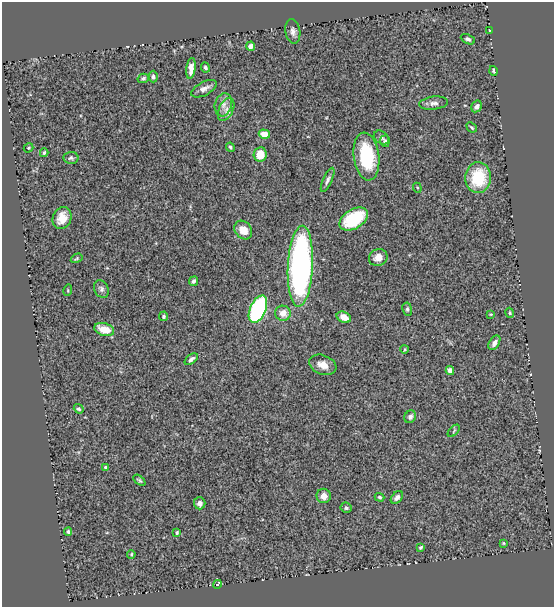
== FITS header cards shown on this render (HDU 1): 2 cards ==
NAXIS1  =                  552
NAXIS2  =                  605

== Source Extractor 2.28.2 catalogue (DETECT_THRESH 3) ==
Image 552 x 605 px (HDU 1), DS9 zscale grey, 1 PNG px = 1 image px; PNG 556 x 609 px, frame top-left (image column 1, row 605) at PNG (2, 2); each listed source drawn as its Kron ellipse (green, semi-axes under 4 px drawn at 4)
Background 0.702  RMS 0.036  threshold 0.109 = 3 sigma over >= 5 px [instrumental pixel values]
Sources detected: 65; all 65 listed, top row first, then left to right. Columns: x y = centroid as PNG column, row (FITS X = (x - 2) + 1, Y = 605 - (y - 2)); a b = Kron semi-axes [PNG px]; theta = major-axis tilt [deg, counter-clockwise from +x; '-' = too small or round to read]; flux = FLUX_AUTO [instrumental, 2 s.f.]
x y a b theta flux
489 30 3 2 - 1.4
293 31 12 7 -81 12
468 39 7 4 -27 5.5
250 46 5 4 - 17
205 67 5 4 - 5.4
191 68 10 4 83 17
494 71 5 3 - 5.7
153 77 6 4 89 5.5
143 78 5 4 - 5
204 89 14 6 28 13
434 103 14 6 7 12
223 105 12 8 74 17
477 106 6 5 - 9.2
226 109 12 7 63 16
472 127 6 3 -42 3.1
264 134 5 4 - 36
381 138 8 6 -35 7
385 141 5 5 - 5.1
230 147 4 4 - 4.3
28 148 5 4 - 2.7
44 153 4 3 - 3.8
260 155 7 6 - 41
366 157 24 12 -83 140
71 158 7 6 - 5.3
478 178 15 13 87 110
328 180 13 4 66 7.8
417 188 5 4 - 2.7
62 218 11 9 68 31
354 219 16 9 32 130
243 230 10 8 -50 31
77 258 6 3 31 3
378 258 9 8 - 19
300 266 40 12 87 830
194 281 5 4 - 6.8
101 289 9 7 -63 7.9
68 290 6 3 73 2.8
258 309 15 8 67 360
407 309 7 4 -81 4.6
283 313 8 7 - 23
510 313 5 3 - 2.4
491 314 4 2 - 2
164 316 4 4 - 4.9
344 317 7 5 -24 24
104 330 10 6 -18 40
494 343 8 5 58 12
405 349 4 3 - 2.2
191 359 7 4 38 8.1
323 365 14 9 -21 23
450 371 5 4 - 11
79 409 5 4 - 4.2
410 417 7 5 58 7.1
454 431 7 3 46 2.4
106 468 4 4 - 11
139 480 7 3 -41 3.9
324 496 7 7 - 18
380 497 5 4 - 4.2
397 498 7 5 48 8.9
200 503 6 6 - 10
346 508 5 5 - 4.7
68 532 4 4 - 4.1
177 532 4 3 - 3.4
503 543 3 3 - 2.2
421 547 4 3 - 3.4
131 554 4 3 - 2.7
217 584 4 3 - 8.4